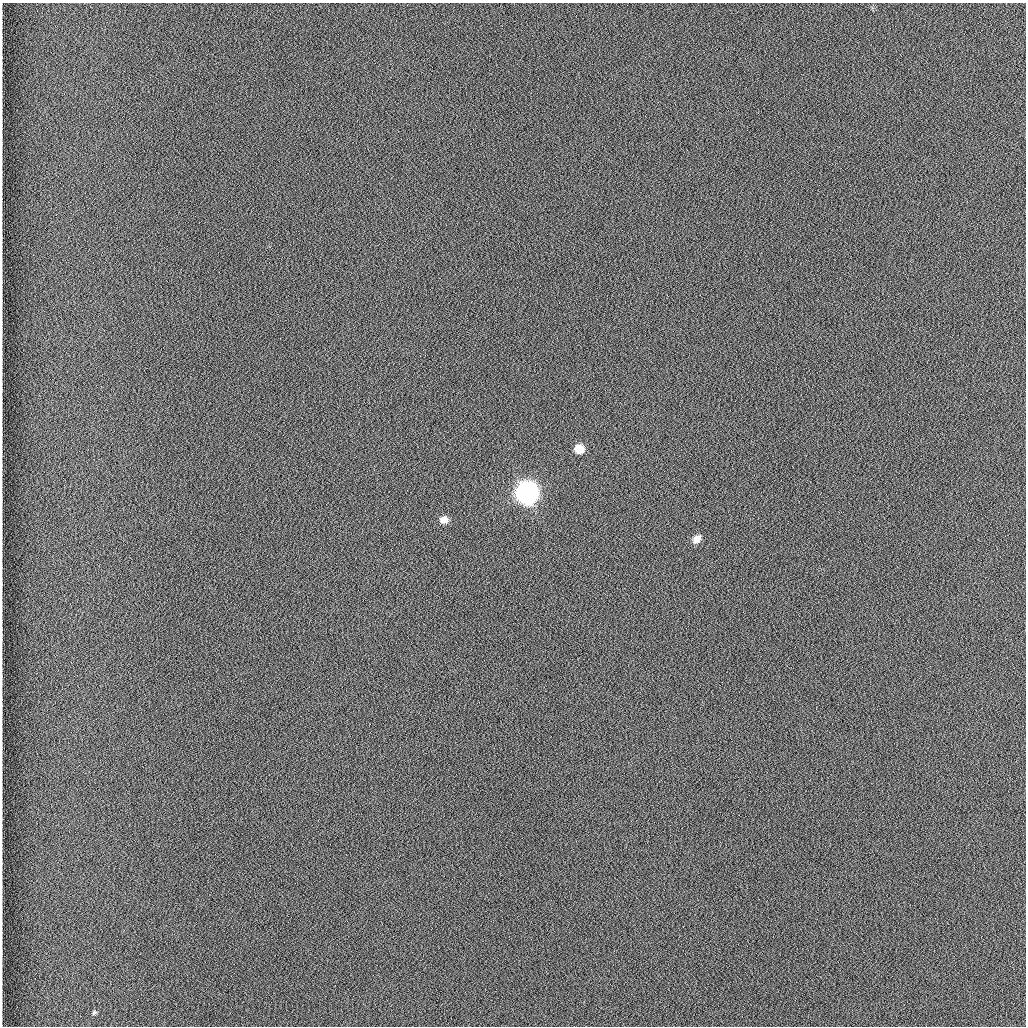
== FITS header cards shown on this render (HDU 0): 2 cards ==
NAXIS1  =                 1024 /fastest changing axis
NAXIS2  =                 1024 /next to fastest changing axis

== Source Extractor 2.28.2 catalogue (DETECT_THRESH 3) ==
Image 1024 x 1024 px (HDU 0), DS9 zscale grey, 1 PNG px = 1 image px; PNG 1028 x 1028 px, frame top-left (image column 1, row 1024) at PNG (2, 3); no overlay
Background 1260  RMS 5.9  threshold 17.8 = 3 sigma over >= 5 px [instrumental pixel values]
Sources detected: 5; all 5 listed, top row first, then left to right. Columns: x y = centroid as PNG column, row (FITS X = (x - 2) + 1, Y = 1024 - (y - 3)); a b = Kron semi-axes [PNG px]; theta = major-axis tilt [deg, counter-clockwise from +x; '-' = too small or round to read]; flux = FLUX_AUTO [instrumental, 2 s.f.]
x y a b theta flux
579 449 7 6 - 7700
527 492 10 9 - 410000
444 519 8 7 - 3300
696 539 9 6 45 3200
94 1013 7 5 40 730